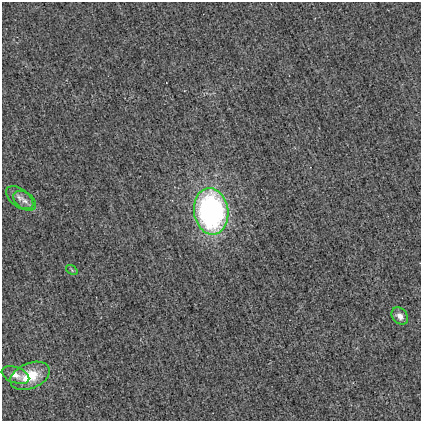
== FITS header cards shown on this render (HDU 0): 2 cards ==
NAXIS1  =                  419
NAXIS2  =                  419

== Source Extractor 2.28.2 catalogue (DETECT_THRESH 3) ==
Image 419 x 419 px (HDU 0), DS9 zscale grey, 1 PNG px = 1 image px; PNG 423 x 423 px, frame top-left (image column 1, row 419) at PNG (2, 2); each listed source drawn as its Kron ellipse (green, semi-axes under 4 px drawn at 4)
Background 9.20e-04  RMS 0.031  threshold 0.0939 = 3 sigma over >= 5 px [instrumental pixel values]
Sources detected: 7; all 7 listed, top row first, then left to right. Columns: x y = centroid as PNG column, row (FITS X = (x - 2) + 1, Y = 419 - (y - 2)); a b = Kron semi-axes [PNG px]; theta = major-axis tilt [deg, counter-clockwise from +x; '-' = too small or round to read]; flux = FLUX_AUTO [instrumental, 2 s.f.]
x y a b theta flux
20 198 15 9 -34 15
25 201 13 8 -37 14
211 211 23 17 -82 580
72 270 6 4 -36 2.8
400 316 9 7 -51 15
15 375 14 8 -20 15
30 376 20 12 23 56